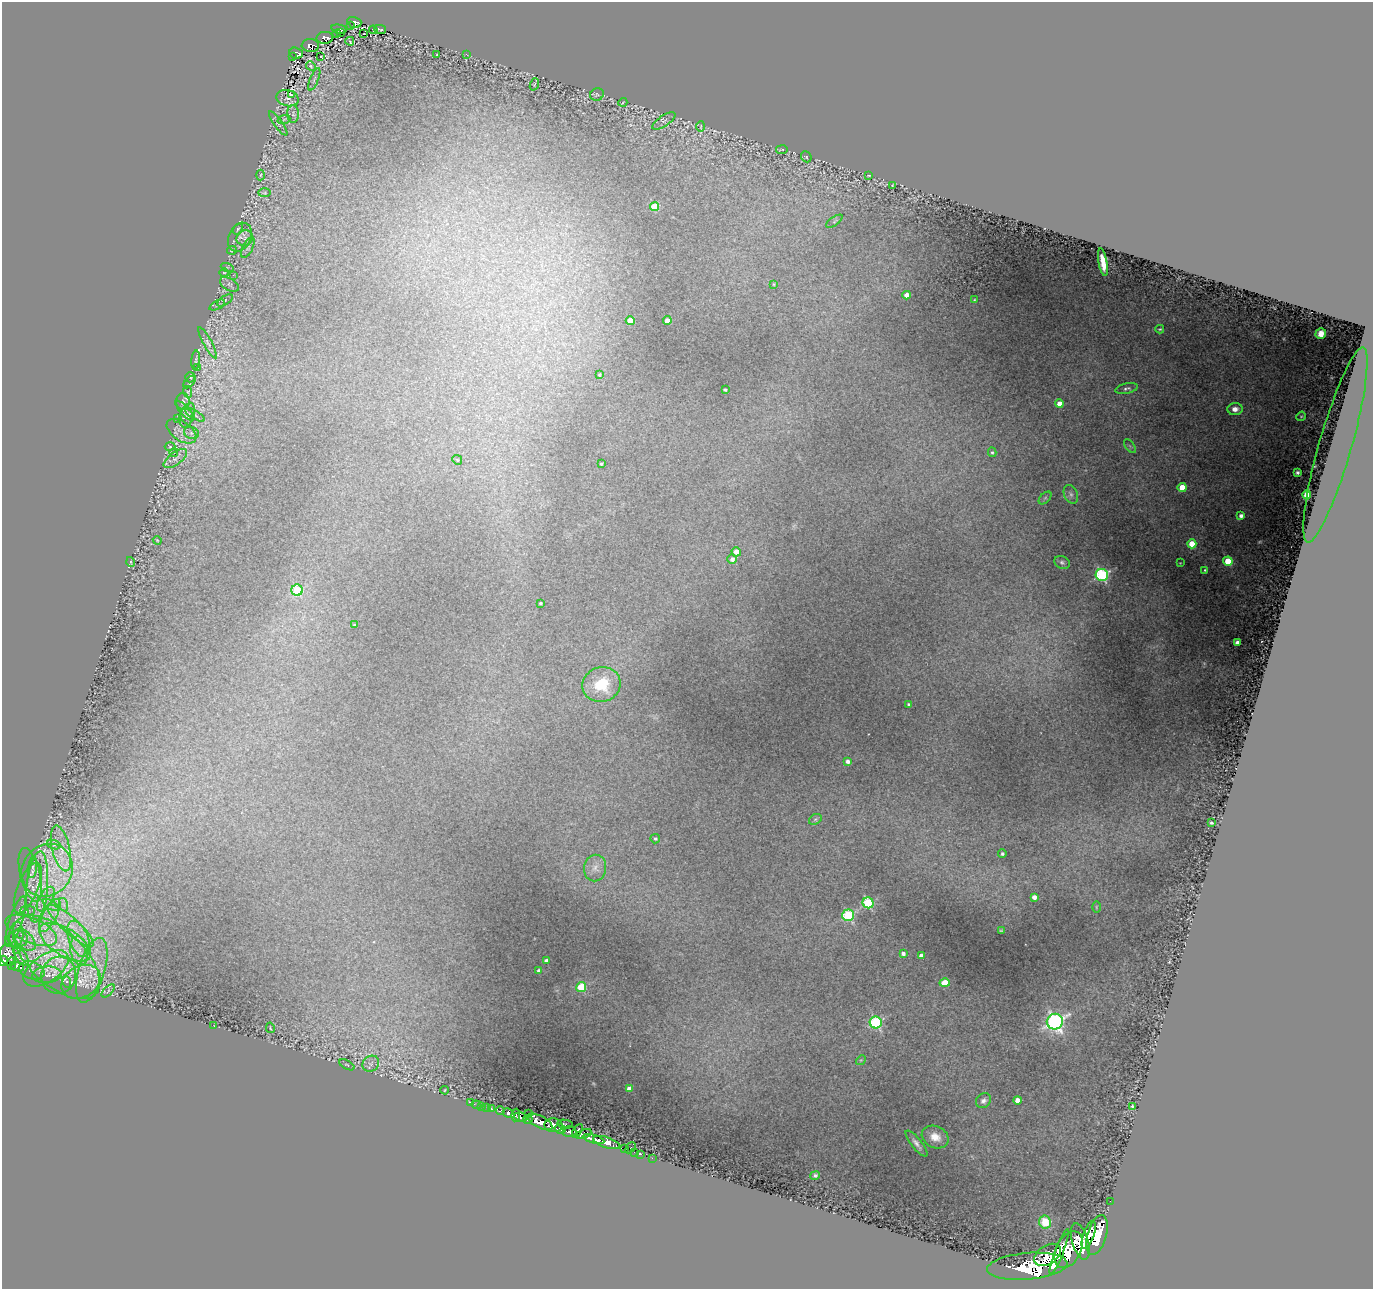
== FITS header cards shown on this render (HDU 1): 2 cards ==
NAXIS1  =                 1371
NAXIS2  =                 1287

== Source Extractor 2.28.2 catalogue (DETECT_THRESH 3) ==
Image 1371 x 1287 px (HDU 1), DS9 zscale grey, 1 PNG px = 1 image px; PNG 1375 x 1291 px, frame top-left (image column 1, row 1287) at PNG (2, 2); each listed source drawn as its Kron ellipse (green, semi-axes under 4 px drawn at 4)
Background 0.927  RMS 0.016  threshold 0.0484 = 3 sigma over >= 5 px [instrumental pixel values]
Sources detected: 206; all 206 listed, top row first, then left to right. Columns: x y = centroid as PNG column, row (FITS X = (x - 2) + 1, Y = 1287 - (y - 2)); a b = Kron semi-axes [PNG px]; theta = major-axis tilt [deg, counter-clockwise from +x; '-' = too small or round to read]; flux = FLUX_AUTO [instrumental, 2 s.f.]
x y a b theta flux
354 22 7 5 -16 230
350 26 3 2 - 32
339 29 8 4 -12 180
380 29 6 2 -12 1.3
373 30 4 2 - 0.63
340 32 3 2 - 37
364 33 3 2 - 3.2
337 34 3 2 - 32
325 38 8 6 4 240
350 41 4 3 - 4.5
310 46 9 6 -3 260
296 53 7 5 -21 230
466 54 3 2 - 1.5
437 55 3 2 - 0.82
292 57 3 2 - 34
321 57 3 3 - 3.7
311 66 5 4 - 1.3
314 79 12 2 68 1.9
534 84 6 4 69 1.2
291 95 4 2 - 1.3
597 95 7 6 - 1.7
287 98 11 8 -15 2.5
623 102 4 3 - 0.85
293 114 9 6 -89 3.8
284 119 6 4 20 1.9
664 121 13 5 33 3.3
278 123 14 3 -54 3.1
701 126 5 3 - 0.69
782 150 6 2 8 0.86
806 157 6 5 - 1.3
261 175 5 3 - 1.1
869 175 3 2 - 0.74
892 186 4 2 - 0.92
265 193 6 3 0 1.4
655 206 4 4 - 46
834 221 9 2 36 1.6
238 229 6 4 59 1.5
240 237 15 11 64 6.6
245 238 8 7 - 3.7
248 247 11 5 64 2.9
232 250 5 3 - 1.4
1103 262 14 4 -80 11
227 267 6 4 -19 1.5
224 273 4 3 - 0.81
233 275 3 2 - 3.9
229 284 10 6 -30 4.1
773 284 3 2 - 1
907 295 4 4 - 8.4
225 300 9 3 33 1.9
974 300 4 2 - 0.89
217 305 8 2 26 1.3
630 321 4 4 - 22
667 321 4 4 - 13
1160 329 4 3 - 1.4
1321 334 5 5 - 3.3
208 343 17 4 -62 3.4
196 360 10 3 85 1.3
198 367 4 4 - 0.81
599 375 3 3 - 1.3
190 377 5 5 - 1.3
190 382 8 4 47 1.6
1127 388 11 5 12 3.2
725 390 3 3 - 1.6
188 392 6 4 -72 1.4
183 401 8 6 -89 3.7
1059 404 4 4 - 11
1235 409 7 6 - 7
185 411 13 4 -47 3.8
187 415 13 7 71 5.9
195 415 11 3 -30 3.4
1301 416 5 4 - 1.2
177 419 3 3 - 0.76
182 431 17 9 -34 9
191 433 7 5 -19 3.4
1335 445 101 16 74 69
1130 446 8 4 -53 1.8
170 447 5 3 - 1.2
174 452 4 3 - 0.96
992 452 5 4 - 1.7
175 459 14 6 36 6.3
457 460 5 4 - 1.4
601 464 3 3 - 1.7
1297 472 4 3 - 2.2
1182 487 4 4 - 27
1071 494 10 6 -68 4
1307 495 4 4 - 48
1045 498 7 4 45 2
1241 516 4 3 - 4.7
157 540 4 3 - 0.77
1192 544 4 4 - 26
736 552 5 4 - 8.1
732 559 5 5 - 5.3
1228 561 4 4 - 36
131 562 5 3 - 0.77
1062 562 8 6 -24 3
1180 563 2 2 - 0.62
1205 570 3 3 - 1.4
1102 575 6 6 - 180
297 590 5 5 - 64
540 603 3 3 - 1.7
354 625 3 3 - 1
1237 642 4 3 - 4.8
601 684 19 17 16 37
908 704 3 3 - 1.6
847 761 4 3 - 4.1
815 819 7 5 30 2
1211 823 4 3 - 1.7
655 839 5 4 - 2.1
54 845 7 4 -18 2.4
61 848 23 9 -77 16
1002 854 4 4 - 2.6
33 867 11 4 84 2.9
595 868 13 11 80 9.2
47 870 27 24 53 57
30 875 27 10 -76 14
37 887 35 10 85 33
28 888 27 10 68 17
1034 897 4 4 - 7
46 899 13 6 61 8.6
868 903 5 5 - 100
51 905 9 4 -31 3.4
64 905 7 4 -71 2.8
1096 907 5 3 - 1
27 911 7 5 1 2.7
848 915 6 5 - 100
50 916 18 7 62 15
16 921 26 6 73 10
71 926 30 8 -42 26
31 930 27 12 -23 34
1001 931 4 4 - 1.4
16 935 13 7 86 7.8
18 939 10 8 -5 7.2
79 939 19 9 -69 21
24 940 13 8 -45 9.5
65 942 29 13 -32 48
16 949 3 2 - 11
79 951 14 9 -79 14
903 954 4 3 - 3.9
8 955 11 7 -79 1100
921 956 4 4 - 6.3
22 957 10 5 -55 4.6
56 957 54 27 -43 140
546 960 4 3 - 3.4
3 961 5 4 - 640
11 964 6 4 89 360
17 967 7 4 -17 330
46 968 25 13 34 25
32 970 13 8 -18 6.5
92 970 33 13 73 35
538 971 3 3 - 2.6
47 975 14 8 4 7.4
59 975 18 17 - 23
67 981 6 4 -71 2.5
81 982 21 15 29 23
945 983 5 4 - 19
581 987 5 5 - 48
108 991 8 4 46 2
876 1022 6 6 - 140
1055 1022 8 7 - 350
214 1026 2 2 - 2.1
270 1028 5 2 - 0.83
861 1060 5 4 - 1.2
371 1064 9 7 36 4.8
347 1065 8 3 -30 1.3
629 1089 4 4 - 13
445 1090 4 2 - 0.7
1018 1100 4 4 - 10
983 1101 8 7 - 4.1
471 1103 3 2 - 9.9
476 1105 5 2 - 10
482 1106 2 2 - 17
1132 1106 3 2 - 1.1
487 1108 3 2 - 32
491 1109 3 3 - 66
500 1110 4 3 - 180
508 1113 6 4 -29 300
528 1113 3 3 - 49
516 1115 6 2 83 320
521 1117 6 4 -8 1100
528 1120 5 3 - 250
540 1122 14 6 -27 3100
565 1124 8 3 -10 300
553 1125 9 6 -3 1400
560 1129 5 4 - 520
577 1131 7 4 59 630
569 1132 7 5 -1 920
583 1134 8 4 22 600
935 1137 14 10 -26 14
593 1139 11 4 -15 1900
606 1142 14 5 -18 2300
916 1143 16 5 -51 5.3
630 1148 6 2 45 120
624 1149 3 2 - 41
634 1152 2 2 - 22
640 1154 3 2 - 35
652 1158 2 2 - 15
815 1175 5 4 - 2.5
1110 1201 2 2 - 12
1045 1222 6 6 - 15
1089 1235 15 5 71 2500
1097 1235 21 9 74 4500
1080 1241 19 8 -73 3700
1069 1250 20 12 63 4900
1059 1251 24 4 68 3100
1047 1255 15 9 33 3600
1027 1266 40 13 5 12000
At the frame edge (FLAGS 8, measured only in part): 1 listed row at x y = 3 961